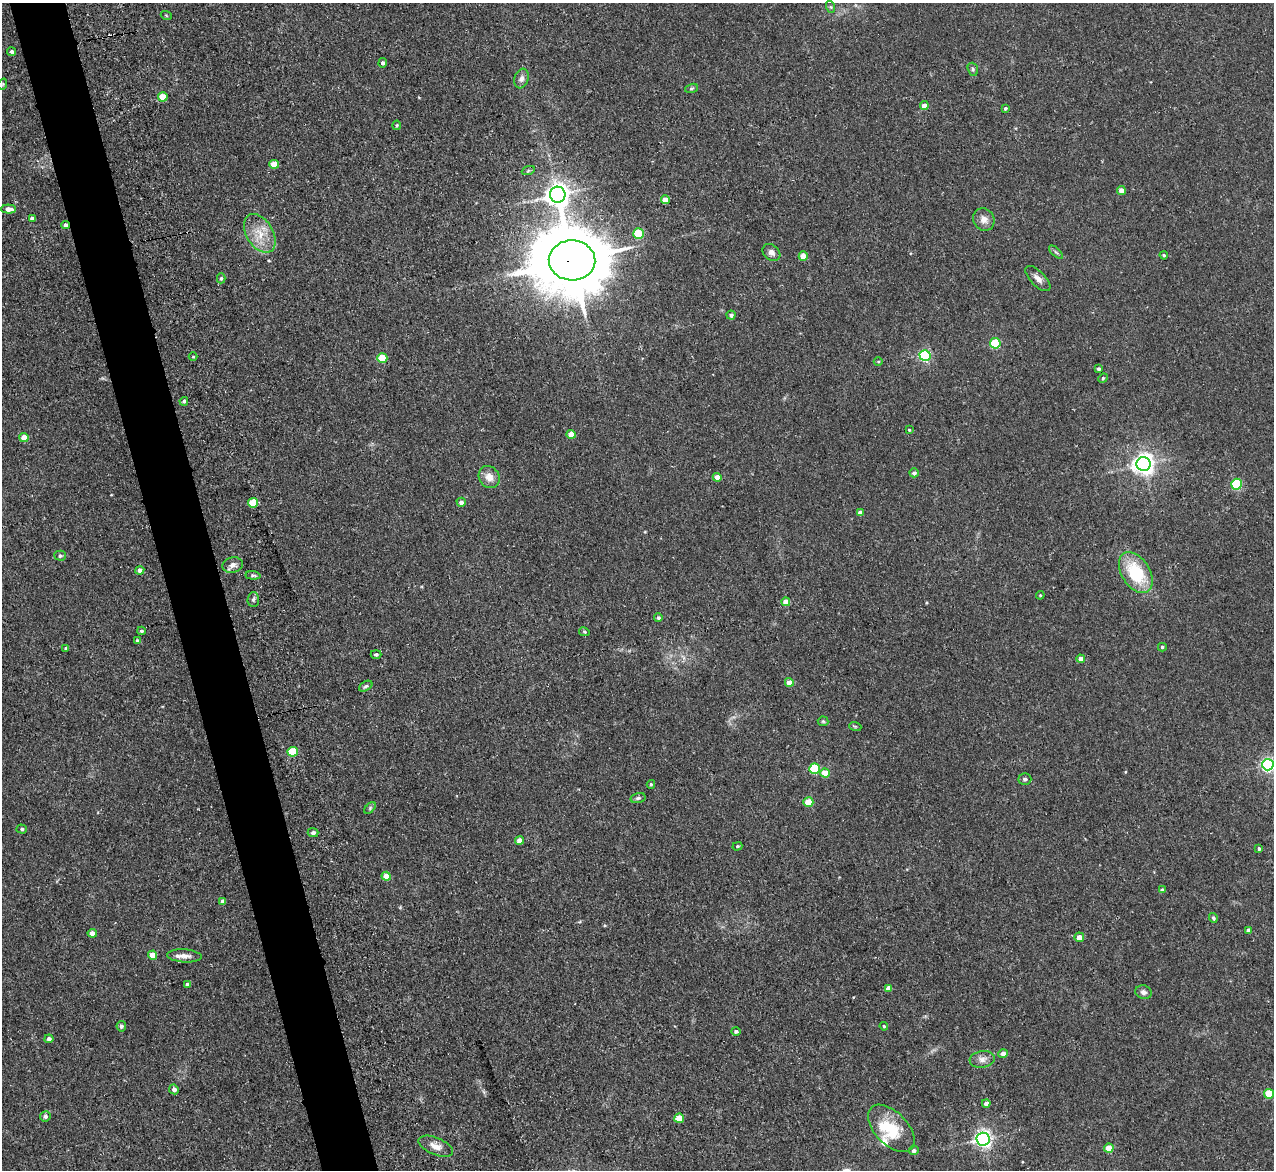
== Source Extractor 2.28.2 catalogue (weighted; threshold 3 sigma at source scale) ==
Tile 11 of 4 x 4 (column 3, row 3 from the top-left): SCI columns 2551-3822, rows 1303-2470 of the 5154 x 5095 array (HDU 1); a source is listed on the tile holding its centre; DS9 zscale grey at full resolution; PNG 1276 x 1172 px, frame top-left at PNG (2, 3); each listed source drawn as its Kron ellipse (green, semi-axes under 4 px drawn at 4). Shown black and unused: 4% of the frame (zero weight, under 3 of 5 exposures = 3% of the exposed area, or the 3 px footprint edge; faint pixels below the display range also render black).
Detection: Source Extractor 2.28.2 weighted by HDU 2 'WHT'; one run over the whole footprint, this tile lists its part. Background 0.0273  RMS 0.005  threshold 0.0226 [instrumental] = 3 sigma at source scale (4.5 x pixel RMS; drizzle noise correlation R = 1.50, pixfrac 1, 0.05/0.05 arcsec/px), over >= 5 px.
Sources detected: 115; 1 inside a brighter object's white glare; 1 cosmic-ray / hot-pixel residue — neither listed nor drawn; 1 inside a brighter listed object's ellipse — not listed separately; the other 112 listed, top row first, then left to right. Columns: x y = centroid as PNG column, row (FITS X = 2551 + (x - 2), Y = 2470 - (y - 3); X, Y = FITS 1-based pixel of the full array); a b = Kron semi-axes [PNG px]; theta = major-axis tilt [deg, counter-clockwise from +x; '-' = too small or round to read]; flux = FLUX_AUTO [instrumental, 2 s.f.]
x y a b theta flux
831 7 6 4 -71 0.68
166 15 5 3 - 0.44
12 52 4 4 - 1.1
383 63 4 4 - 1.3
973 69 6 5 - 0.92
522 78 10 7 70 2.1
3 84 6 3 72 0.5
691 88 7 4 19 0.81
163 97 5 4 - 10
924 106 4 4 - 4.7
1005 108 4 3 - 0.77
397 125 4 4 - 0.59
274 164 5 4 - 10
528 171 7 4 20 0.74
1121 190 4 4 - 3.7
558 195 8 7 - 460
665 200 4 4 - 6.5
9 209 7 4 -3 3.8
32 218 4 4 - 2.1
984 219 11 10 - 3.6
65 225 4 4 - 2.4
260 233 21 13 -58 9.9
638 234 5 5 - 23
771 252 10 7 -41 2.2
1056 252 8 3 -44 0.81
1164 255 4 3 - 0.57
803 256 4 4 - 7
572 260 23 20 -2 4000
221 278 5 4 - 0.79
1038 278 16 7 -45 3
731 315 4 4 - 1.5
995 343 5 5 - 28
925 355 5 5 - 58
193 357 4 3 - 0.42
382 358 5 5 - 18
878 362 4 3 - 0.46
1098 369 4 4 - 1
1103 378 5 4 - 0.54
184 401 4 3 - 0.94
909 430 3 2 - 0.5
571 434 4 4 - 5.8
24 437 4 4 - 6.9
1144 464 7 7 - 320
914 473 5 4 - 1.3
489 477 11 10 - 4.9
717 477 4 4 - 4.7
1237 484 5 5 - 41
461 502 4 4 - 2.4
253 503 5 5 - 13
860 513 4 4 - 2.7
60 556 5 5 - 1.3
233 565 10 7 12 2.5
140 570 4 4 - 2.5
1136 573 22 14 -58 26
253 575 7 4 -5 0.93
1040 595 4 4 - 0.58
253 599 7 5 87 1.1
786 602 4 4 - 4.7
658 618 4 4 - 1.1
141 631 4 3 - 0.83
584 632 5 4 - 0.72
137 640 4 3 - 0.92
1162 647 4 4 - 0.88
66 648 3 3 - 0.56
376 654 5 4 - 1
1081 659 4 4 - 3.6
789 682 4 4 - 4.9
366 686 7 4 31 1
823 721 5 5 - 0.63
855 726 6 3 -19 0.65
293 752 5 5 - 20
1268 765 6 5 - 110
814 769 5 5 - 30
825 773 5 4 - 8.2
1025 779 6 5 - 1.3
651 784 4 3 - 0.67
638 798 7 4 15 1.2
808 802 5 4 - 11
370 808 7 4 47 0.78
22 829 5 4 - 0.87
313 832 5 4 - 1.3
520 841 4 4 - 5.1
737 846 5 4 - 0.62
1259 848 3 3 - 0.87
386 876 4 4 - 6.4
1162 890 4 3 - 0.97
223 902 4 4 - 2.9
1213 918 5 4 - 1.1
1249 930 4 4 - 2
92 933 4 4 - 3.1
1079 937 5 5 - 3.8
152 955 4 4 - 6.9
184 956 17 6 -4 3.4
187 984 4 4 - 1.3
888 988 4 4 - 2.8
1143 992 8 7 - 1.8
121 1026 5 4 - 1.3
884 1026 4 4 - 0.52
736 1031 5 4 - 1
49 1039 4 4 - 1.5
1003 1054 4 4 - 2.7
982 1059 12 8 8 3.2
174 1089 5 4 - 1.8
1269 1094 5 5 - 19
986 1103 4 4 - 2.4
45 1116 5 5 - 1.4
679 1118 5 4 - 8.7
891 1128 29 16 -46 18
983 1139 6 6 - 190
436 1146 18 8 -22 4.4
1109 1148 5 4 - 8.2
914 1151 5 4 - 1.3
Overlapping masked pixels (flux is a lower limit): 2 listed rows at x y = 65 225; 572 260
Isophote crosses this tile's border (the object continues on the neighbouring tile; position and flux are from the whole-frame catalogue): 1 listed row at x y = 1268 765